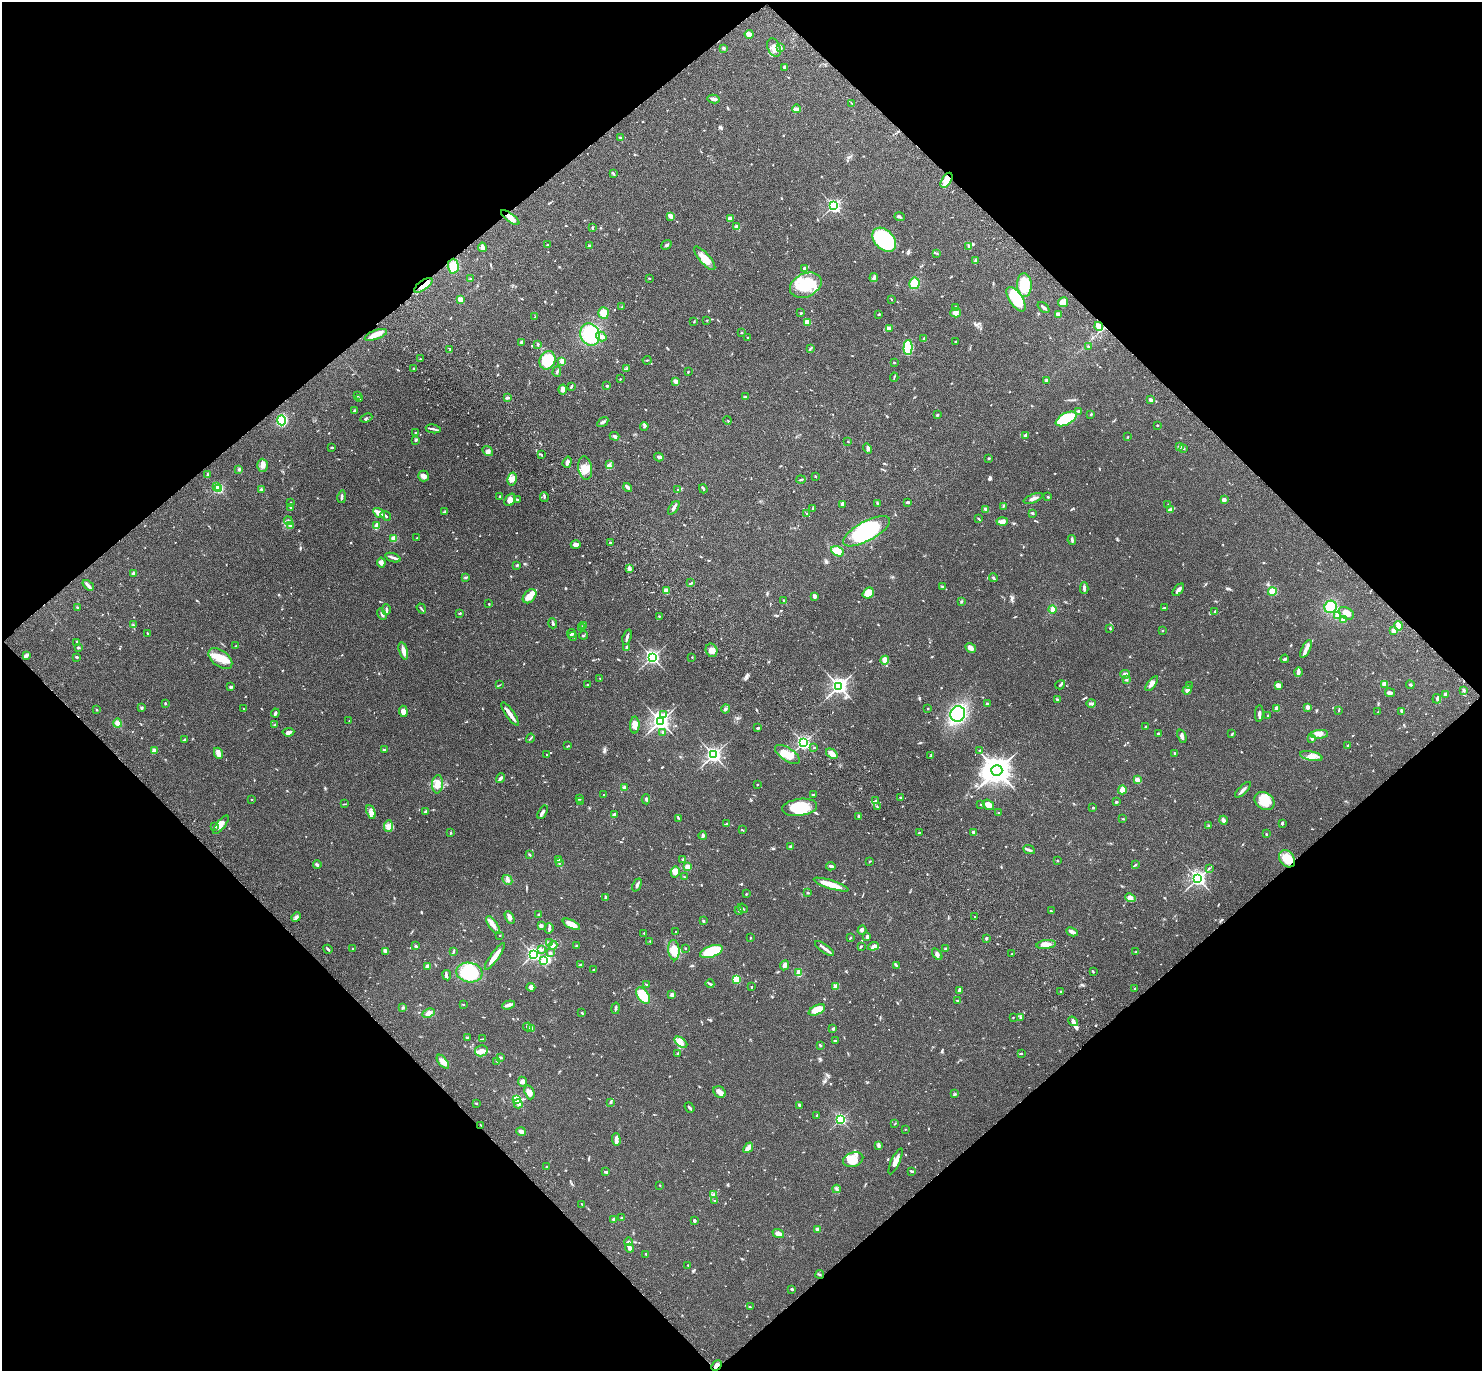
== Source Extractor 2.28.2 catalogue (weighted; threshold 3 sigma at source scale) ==
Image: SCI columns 97-6016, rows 247-5719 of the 6116 x 6106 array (HDU 1 of 3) = the unmasked area's bounding box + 8 px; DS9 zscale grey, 4 x 4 block average (1 PNG px = mean of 4 x 4 image px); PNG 1484 x 1373 px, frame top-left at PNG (2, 2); each listed source drawn as its Kron ellipse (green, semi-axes under 4 px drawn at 4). Shown black and unused: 50% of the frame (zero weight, under 3 of 4 exposures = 6% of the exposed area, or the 3 px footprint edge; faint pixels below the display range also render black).
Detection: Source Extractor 2.28.2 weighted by HDU 2 'WHT'. Background 0.0515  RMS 0.0053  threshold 0.0238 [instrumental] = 3 sigma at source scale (4.5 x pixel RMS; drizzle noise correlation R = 1.50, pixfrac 1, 0.05/0.05 arcsec/px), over >= 5 px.
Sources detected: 875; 3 inside a brighter object's white glare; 1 long thin detection or spike segment (spike, bleed or trail) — neither listed nor drawn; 17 coinciding with a brighter row at this scale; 49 inside a brighter listed object's ellipse — not listed separately; of the other 805, all 500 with FLUX_AUTO >= 1.75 (the completeness limit of this list) listed and drawn (305 fainter detections not listed), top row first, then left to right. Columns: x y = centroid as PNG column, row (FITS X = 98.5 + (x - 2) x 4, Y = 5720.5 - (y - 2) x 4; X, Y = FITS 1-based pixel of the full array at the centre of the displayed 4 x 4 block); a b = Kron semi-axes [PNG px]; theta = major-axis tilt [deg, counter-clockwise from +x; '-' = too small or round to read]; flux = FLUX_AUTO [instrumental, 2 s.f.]
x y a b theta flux
749 34 4 4 - 15
781 47 3 2 - 2.3
723 48 2 2 - 7.2
774 48 9 6 -67 22
784 67 3 2 - 4
714 99 6 2 -10 13
852 103 3 2 - 2.3
797 109 4 2 - 20
620 138 3 2 - 3.1
614 173 3 2 - 3.3
946 180 8 4 58 36
833 206 2 2 - 620
671 216 4 2 - 22
899 217 5 2 - 4.3
510 218 11 3 -36 17
730 219 3 3 - 25
592 227 3 2 - 2.4
737 227 2 2 - 63
884 240 14 9 -47 280
547 244 2 2 - 2.5
666 245 5 2 - 6.3
589 246 2 2 - 25
968 246 3 2 - 1.9
482 247 5 2 - 14
936 253 3 2 - 2.6
705 258 15 5 -49 36
975 260 4 2 - 3
453 266 7 5 -89 46
804 268 4 3 - 4.7
649 278 2 2 - 1.9
874 278 4 3 - 7.7
470 279 2 2 - 1.9
914 283 6 5 - 49
423 285 11 4 36 27
806 285 16 11 25 130
1024 285 12 7 -85 81
461 299 2 2 - 92
891 299 2 2 - 1.8
1016 299 14 6 -56 160
1063 302 5 4 - 34
622 307 3 2 - 1.8
1043 307 7 2 -42 8.3
955 308 4 2 - 3.9
604 313 6 5 - 29
801 313 3 2 - 3.2
956 313 5 4 - 14
879 314 3 2 - 3.1
1058 314 3 3 - 13
535 317 3 2 - 2.1
707 320 2 2 - 2.3
694 321 3 2 - 2.1
807 322 3 2 - 51
1099 326 4 3 - 24
889 329 3 2 - 2.1
741 333 3 2 - 2.1
590 334 11 9 -64 200
376 335 12 4 20 23
601 336 5 4 - 10
747 338 2 2 - 2
924 339 3 3 - 5.1
956 341 3 2 - 2.5
521 342 2 2 - 8.9
538 344 4 2 - 3.4
1088 346 3 2 - 2.5
908 347 7 4 87 140
810 349 4 2 - 3.4
450 350 3 2 - 2
420 359 2 2 - 1.8
547 360 9 7 65 87
647 360 4 2 - 2.7
562 361 3 3 - 12
894 363 2 2 - 2.7
414 368 4 2 - 2.5
627 368 2 2 - 2
557 372 5 2 - 3.7
688 372 2 2 - 2.8
894 377 4 2 - 2.5
620 379 2 2 - 1.9
676 381 3 3 - 10
1047 381 3 3 - 4.2
571 386 4 2 - 3.6
607 386 2 2 - 5.3
563 389 5 4 - 14
357 395 2 2 - 2.4
746 397 3 2 - 3.1
360 398 2 2 - 2
507 398 3 2 - 7.4
1151 400 2 2 - 27
354 411 3 2 - 2.3
1078 411 3 2 - 5.1
1091 414 3 2 - 3.1
937 415 2 2 - 4.7
366 418 6 3 22 4.4
1066 419 11 6 27 160
282 420 5 4 - 170
728 420 4 2 - 2.7
603 422 6 2 32 7.8
1157 425 2 2 - 3.1
644 426 4 2 - 4.7
433 429 7 2 -11 7.4
415 433 3 2 - 2.3
1026 435 3 3 - 7.4
615 436 5 3 - 7.4
1128 437 3 2 - 1.9
416 441 3 2 - 2.7
848 441 2 2 - 2.1
1179 446 3 2 - 3.2
332 447 4 2 - 3
868 448 5 3 - 6.1
1183 448 4 2 - 3.7
488 451 6 3 -39 8.8
541 455 3 2 - 3.1
659 457 5 3 - 5.8
989 458 2 2 - 2.8
567 462 6 3 71 7.8
263 465 6 5 - 14
609 465 3 2 - 4.2
585 468 12 7 -80 32
239 469 3 3 - 4.5
207 475 4 2 - 3.9
424 476 5 5 - 11
815 477 2 2 - 2.1
512 479 7 4 77 17
801 480 4 2 - 3.5
216 487 2 2 - 29
218 488 2 2 - 360
628 488 5 2 - 5
261 489 3 2 - 4.1
678 489 2 2 - 2
703 489 4 2 - 3.8
500 496 2 2 - 5.5
342 497 6 2 80 5.4
544 497 5 2 - 4.9
1048 497 3 2 - 2.7
1033 498 10 3 21 12
517 499 4 2 - 3.1
1224 499 4 4 - 7.3
510 500 7 5 56 14
291 502 2 2 - 5.7
908 502 4 2 - 5
842 504 3 2 - 9.6
877 504 4 2 - 4.1
1168 505 3 2 - 2.9
1003 506 2 2 - 1.9
291 508 3 2 - 4.3
674 508 8 2 54 10
813 509 2 2 - 1.9
986 509 3 3 - 7.3
1171 509 4 2 - 4.9
445 512 4 2 - 3.6
379 513 6 2 -34 40
1032 513 3 2 - 3.8
807 514 2 2 - 2.2
386 516 5 2 - 3.9
979 519 4 2 - 2.4
288 521 4 2 - 3.8
1002 521 5 4 - 15
290 525 4 3 - 5.6
377 526 3 2 - 31
866 531 26 9 28 330
394 538 4 3 - 21
417 538 3 2 - 2
1072 540 5 2 - 5.5
611 543 2 2 - 4.8
576 545 5 3 - 13
837 551 7 4 -27 44
393 558 8 3 -19 8.6
381 562 5 4 - 9.4
517 565 3 2 - 4.2
629 569 4 3 - 5.9
134 573 3 3 - 6.1
466 577 4 2 - 4.4
993 578 4 2 - 3.8
691 583 3 2 - 2.4
88 585 6 3 -41 9.6
943 586 4 2 - 3.1
1084 588 6 2 -89 7.2
1178 590 7 3 51 10
666 591 3 3 - 27
1272 591 4 4 - 23
868 593 6 5 - 57
530 596 8 5 45 38
815 596 4 3 - 6.4
784 601 3 2 - 3.4
962 601 3 3 - 3.3
489 604 2 2 - 2
1331 607 6 6 - 66
77 608 3 2 - 2.6
1165 608 4 2 - 3.1
386 609 5 2 - 4.9
421 609 5 2 - 3.6
1053 609 4 3 - 18
1214 612 3 2 - 2.3
460 613 3 2 - 2.6
1346 613 8 5 -30 24
382 614 6 2 -57 6.6
1338 615 4 3 - 14
659 616 2 2 - 1.9
1343 620 4 2 - 15
553 623 5 2 - 6.1
133 625 4 2 - 3.3
583 625 3 2 - 1.8
1399 626 5 3 - 31
582 627 3 2 - 2.2
1110 628 3 2 - 3
1394 630 3 3 - 13
1162 631 2 2 - 2.5
147 633 3 2 - 1.8
572 634 4 3 - 5.3
583 635 4 2 - 2.4
572 636 5 2 - 6
627 637 8 2 72 10
77 642 4 2 - 3.2
236 646 2 2 - 2
626 647 3 2 - 3.2
78 648 3 2 - 3.4
971 648 6 3 -30 14
1306 649 10 3 63 13
712 650 7 5 -65 18
403 651 9 3 -74 19
27 655 2 2 - 3.8
77 657 3 2 - 2.8
652 657 3 3 - 780
692 657 2 2 - 2.2
220 659 14 8 -38 44
1285 659 4 2 - 5.8
885 660 4 4 - 16
1298 672 5 2 - 15
1125 674 4 3 - 10
600 679 2 2 - 1.8
1126 679 3 2 - 3.4
1152 684 9 3 51 14
1384 684 4 3 - 12
499 685 4 2 - 2.2
587 685 2 2 - 2.2
1060 685 5 2 - 4.3
1189 685 3 2 - 1.8
1278 685 4 3 - 16
1410 685 4 2 - 4.5
839 686 3 3 - 1100
231 687 3 2 - 5
1187 690 5 3 - 11
1464 690 4 2 - 2.8
1390 693 5 3 - 9.9
1445 694 3 2 - 7.7
1058 699 4 2 - 3.3
1437 699 5 2 - 4.7
165 703 2 2 - 3.1
1091 703 5 3 - 5.6
987 704 2 2 - 16
1308 707 3 2 - 11
142 708 2 2 - 14
928 708 2 2 - 2.3
1277 708 4 3 - 15
244 709 3 2 - 1.8
726 709 4 3 - 5
97 710 2 2 - 2.3
1339 710 3 2 - 2.1
403 711 5 4 - 14
1402 711 4 3 - 5.6
1378 712 3 2 - 2.4
275 713 4 2 - 6
510 714 14 3 -55 23
664 714 3 2 - 3.1
958 714 8 7 - 320
1259 714 8 2 86 9.8
1268 716 3 2 - 2.1
349 721 2 2 - 2
660 721 3 3 - 1500
117 723 4 4 - 15
275 725 3 2 - 2.6
635 725 8 5 89 23
1146 727 2 2 - 12
757 728 3 2 - 3.5
288 732 6 3 6 10
663 732 2 2 - 4.1
1158 734 2 2 - 12
1232 734 3 2 - 2.8
1319 734 8 4 4 14
1182 736 7 3 -70 11
530 738 5 2 - 2.8
1312 738 3 3 - 4.7
184 740 4 2 - 3.1
803 743 3 2 - 750
1348 745 2 2 - 1.8
568 746 4 2 - 1.9
814 748 3 2 - 2.1
384 750 3 2 - 3.7
980 750 2 2 - 1.8
154 751 4 3 - 14
218 753 6 3 -65 25
1175 753 3 2 - 3.1
787 754 14 6 -33 43
832 754 6 3 -37 20
546 755 2 2 - 1.7
714 755 3 3 - 880
931 756 4 2 - 3
1311 756 11 4 -12 23
997 770 5 5 - 3500
500 778 5 3 - 9.4
1137 780 2 2 - 60
438 784 9 5 84 24
757 784 2 2 - 1.8
624 787 2 2 - 7.2
1122 790 4 3 - 31
1243 790 10 2 44 11
603 795 2 2 - 1.9
813 795 3 2 - 3.8
580 798 4 3 - 5.2
901 798 3 2 - 2.5
252 799 2 2 - 1.9
646 799 5 3 - 5.9
875 801 2 2 - 2.2
1265 801 10 8 -33 58
580 802 2 2 - 9.6
1116 802 3 2 - 4.9
344 804 4 2 - 2.1
981 804 2 2 - 3.2
988 805 6 4 -38 22
877 806 3 2 - 2.4
800 807 18 8 7 130
1093 808 2 2 - 8.6
425 811 3 2 - 4.2
371 812 7 4 -67 13
543 812 7 3 58 6.7
999 813 3 2 - 4
615 815 3 3 - 7
859 816 2 2 - 16
678 818 3 2 - 2.4
1123 819 3 2 - 2.1
1223 820 4 3 - 13
1282 823 3 2 - 7
727 824 4 2 - 4.2
221 825 11 3 52 21
1209 825 3 2 - 2.2
215 826 2 2 - 2.3
388 826 6 3 85 8
742 830 3 2 - 2.6
451 833 2 2 - 2.4
919 833 2 2 - 2.5
974 833 3 2 - 15
1266 834 2 2 - 1.8
703 836 4 3 - 7.2
790 846 4 2 - 4.1
1029 850 6 2 -25 5.7
529 854 3 2 - 2.1
558 859 2 2 - 5.6
683 859 3 2 - 2.6
1287 859 9 7 -52 53
870 861 3 2 - 1.8
1057 861 3 2 - 2
559 863 2 2 - 2.6
317 864 4 3 - 4.7
1135 865 2 2 - 2.1
831 866 5 2 - 8.1
688 867 4 3 - 15
1209 868 4 2 - 3
675 872 5 4 - 23
684 877 3 2 - 2.3
1198 878 3 3 - 960
507 880 5 2 - 7.1
637 885 7 2 64 9.4
831 885 18 3 -18 52
807 893 3 2 - 3
746 894 3 2 - 1.9
605 897 4 2 - 3.1
1130 898 5 4 - 9.9
743 908 5 2 - 3.1
739 910 4 3 - 4
1051 911 3 2 - 3.2
539 915 2 2 - 6.7
296 917 5 3 - 8.4
975 917 2 2 - 2.4
510 918 7 4 -61 10
703 921 3 2 - 3.2
571 924 9 3 -27 42
493 925 10 3 -56 16
541 926 2 2 - 8.7
549 928 5 2 - 7
862 930 5 3 - 5.9
676 932 2 2 - 2.7
1072 932 6 2 -26 16
644 933 2 2 - 4.6
499 935 2 2 - 2.3
851 937 3 2 - 2.2
867 937 4 2 - 5.7
750 938 2 2 - 1.9
986 938 3 2 - 3.3
650 941 2 2 - 2.6
550 943 3 2 - 2.1
1046 944 10 4 6 26
553 945 4 3 - 7.4
416 946 4 2 - 4
577 946 2 2 - 3.8
873 946 5 4 - 14
861 947 2 2 - 1.9
685 948 2 2 - 5.6
824 948 11 3 -35 13
328 949 5 2 - 4.7
353 949 3 2 - 2.8
946 949 4 2 - 3.4
541 950 4 3 - 5
674 950 10 5 -84 32
386 951 3 3 - 11
454 951 3 2 - 1.8
711 952 12 5 19 170
1136 952 4 2 - 3.9
550 953 4 3 - 4.8
533 954 3 2 - 740
937 954 7 3 -55 7.3
1012 954 2 2 - 2.8
495 956 16 3 54 32
544 960 2 2 - 94
581 965 3 2 - 5.2
785 965 5 3 - 11
896 965 3 2 - 3.5
427 966 3 3 - 7.8
594 970 3 2 - 4.2
469 972 13 10 -8 190
1093 972 2 2 - 2.9
799 973 4 2 - 26
447 975 5 2 - 5
736 979 4 3 - 65
646 984 2 2 - 1.9
710 984 4 2 - 5.5
531 987 4 4 - 11
751 987 2 2 - 4.9
836 987 2 2 - 96
1135 989 3 2 - 3.2
959 990 4 3 - 4.2
1061 991 2 2 - 2.5
643 995 9 5 -53 71
672 995 2 2 - 42
958 1001 3 2 - 2.4
463 1004 3 2 - 2
508 1005 6 2 19 16
403 1008 3 2 - 2.7
615 1008 6 2 79 5.4
817 1010 9 4 25 55
428 1013 6 4 27 16
582 1013 3 2 - 2.1
1013 1017 2 2 - 1.9
1020 1018 2 2 - 2.1
1073 1021 5 3 - 8.8
527 1027 4 2 - 3.4
531 1028 3 2 - 3.8
833 1029 3 2 - 6
467 1038 3 2 - 3.2
483 1039 3 2 - 2.8
835 1041 2 2 - 3.1
681 1042 7 2 -38 9.5
820 1045 3 2 - 4
481 1051 6 5 - 17
678 1053 3 2 - 2.9
1021 1053 2 2 - 2.3
500 1057 3 2 - 5.6
497 1061 2 2 - 2.3
443 1062 8 3 -50 24
523 1082 5 4 - 8
529 1092 7 4 -71 16
719 1092 6 5 - 13
955 1093 3 2 - 1.9
517 1099 2 2 - 170
611 1102 4 2 - 3.7
476 1103 3 2 - 2
518 1104 4 3 - 11
799 1105 3 2 - 4.7
689 1108 6 2 -51 5.8
817 1115 2 2 - 3.3
840 1119 2 2 - 550
895 1124 3 2 - 2.6
481 1125 3 2 - 1.9
905 1129 2 2 - 3.2
521 1132 5 3 - 12
616 1140 6 3 -88 9
879 1145 3 3 - 4.6
748 1148 6 3 51 20
853 1160 10 7 18 55
896 1161 14 3 65 19
547 1167 2 2 - 2
606 1171 2 2 - 2.1
912 1171 4 2 - 3.9
660 1185 2 2 - 2.1
836 1189 4 2 - 4.5
713 1195 3 3 - 6.3
715 1201 3 2 - 2.5
582 1204 3 2 - 2.4
621 1218 3 2 - 2.8
613 1219 2 2 - 6.6
694 1221 3 2 - 6.2
817 1229 2 2 - 30
778 1234 6 3 -18 23
628 1242 4 2 - 4.5
630 1248 4 3 - 14
646 1254 2 2 - 2.8
688 1265 2 2 - 2.1
820 1274 4 2 - 3.1
792 1289 3 2 - 3.7
750 1307 3 2 - 2
716 1366 6 3 47 19
Overlapping masked pixels (flux is a lower limit): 5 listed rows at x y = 946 180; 423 285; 1099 326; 1287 859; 716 1366
Diffuse or blended objects may show on this block-average render without a row.